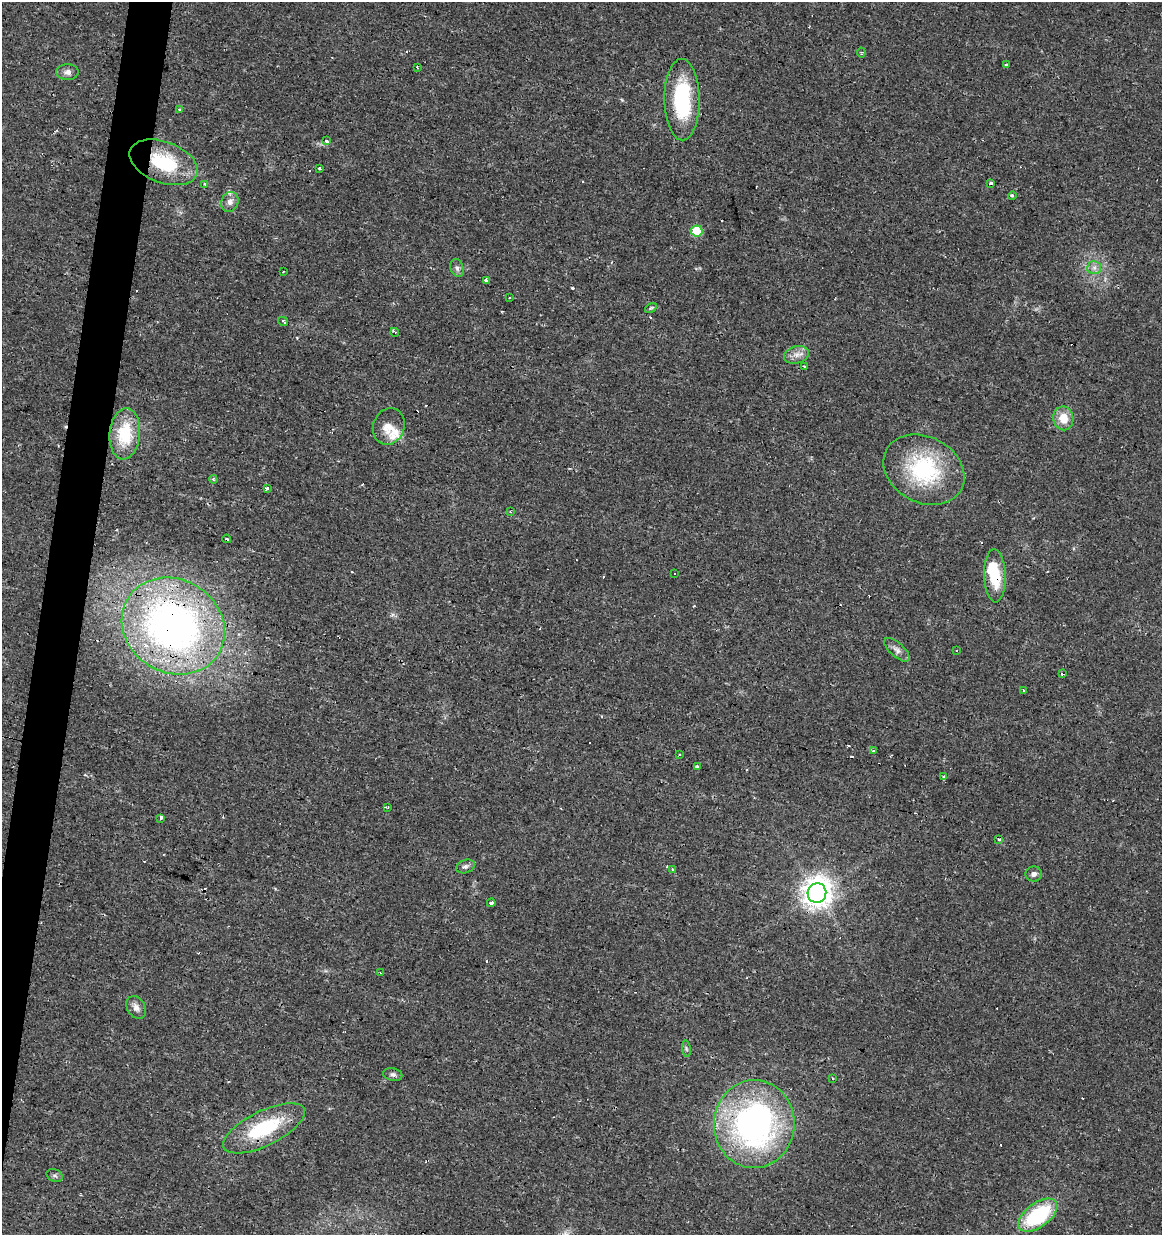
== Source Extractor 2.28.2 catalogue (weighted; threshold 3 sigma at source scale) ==
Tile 7 of 4 x 4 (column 3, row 2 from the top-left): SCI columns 2602-3761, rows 2467-3699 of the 5143 x 4939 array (HDU 1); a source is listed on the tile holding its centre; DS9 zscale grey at full resolution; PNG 1164 x 1237 px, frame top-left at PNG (2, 2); each listed source drawn as its Kron ellipse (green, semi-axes under 4 px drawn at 4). Shown black and unused: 3% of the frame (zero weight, under 2 of 3 exposures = <1% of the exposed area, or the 3 px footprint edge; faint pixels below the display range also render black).
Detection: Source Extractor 2.28.2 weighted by HDU 2 'WHT'; one run over the whole footprint, this tile lists its part. Background 0.0131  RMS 0.0031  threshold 0.0138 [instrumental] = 3 sigma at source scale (4.5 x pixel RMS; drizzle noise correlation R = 1.50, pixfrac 1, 0.0396/0.0396 arcsec/px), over >= 5 px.
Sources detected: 88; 24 cosmic-ray / hot-pixel residue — neither listed nor drawn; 4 inside a brighter listed object's ellipse — not listed separately; the other 60 listed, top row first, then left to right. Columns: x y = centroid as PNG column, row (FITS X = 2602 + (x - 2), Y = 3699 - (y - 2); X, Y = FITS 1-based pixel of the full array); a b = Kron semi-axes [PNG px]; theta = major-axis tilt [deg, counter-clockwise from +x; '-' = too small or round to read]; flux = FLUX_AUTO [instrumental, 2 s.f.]
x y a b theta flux
861 52 5 3 - 0.43
1007 64 4 2 - 0.44
417 67 3 2 - 0.33
67 72 11 8 -1 1.5
682 100 41 17 -89 25
179 109 3 2 - 0.63
327 141 3 3 - 1.4
164 162 36 20 -21 18
320 168 3 3 - 1.5
205 184 4 3 - 3.1
990 184 3 3 - 6.9
1012 196 4 3 - 0.89
230 202 10 8 67 1.7
697 231 5 5 - 12
457 268 9 6 -71 1.1
1094 268 7 6 - 1.1
283 272 3 2 - 0.21
486 280 4 3 - 4.3
510 297 3 2 - 0.29
651 308 6 4 32 0.43
283 321 5 3 - 0.76
395 332 5 3 - 1.5
797 355 12 8 15 2.2
805 367 3 3 - 1.9
1063 418 12 10 -78 5.2
389 426 18 15 69 4.3
125 434 25 15 85 14
924 470 42 33 -29 30
213 479 4 3 - 0.4
268 489 4 3 - 4.8
510 512 3 3 - 0.31
227 539 4 2 - 0.49
675 573 3 3 - 0.9
995 576 26 11 -88 9.4
173 626 53 46 -32 150
897 650 16 7 -41 1.6
956 651 2 2 - 0.25
1062 673 3 3 - 1.2
1024 690 3 2 - 0.38
873 751 3 3 - 0.43
679 754 3 2 - 0.3
697 767 4 3 - 1.9
944 777 3 2 - 0.65
388 807 4 3 - 0.33
161 818 4 3 - 2.7
999 839 4 3 - 1
466 866 9 6 18 0.97
673 869 3 2 - 0.68
1034 874 8 7 - 1.1
817 893 10 9 - 380
491 903 4 4 - 1.6
381 973 3 3 - 0.55
136 1007 12 9 -59 1.7
686 1049 8 4 -81 0.52
393 1075 9 6 -13 1
832 1078 3 3 - 1.1
754 1124 44 40 87 93
264 1128 45 17 26 21
55 1176 8 6 -24 0.74
1038 1215 22 12 37 26
Overlapping masked pixels (flux is a lower limit): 5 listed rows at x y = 164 162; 995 576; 173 626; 817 893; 754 1124
Unlisted compact peaks at least as high as the median listed source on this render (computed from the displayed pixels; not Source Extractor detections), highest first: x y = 572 288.